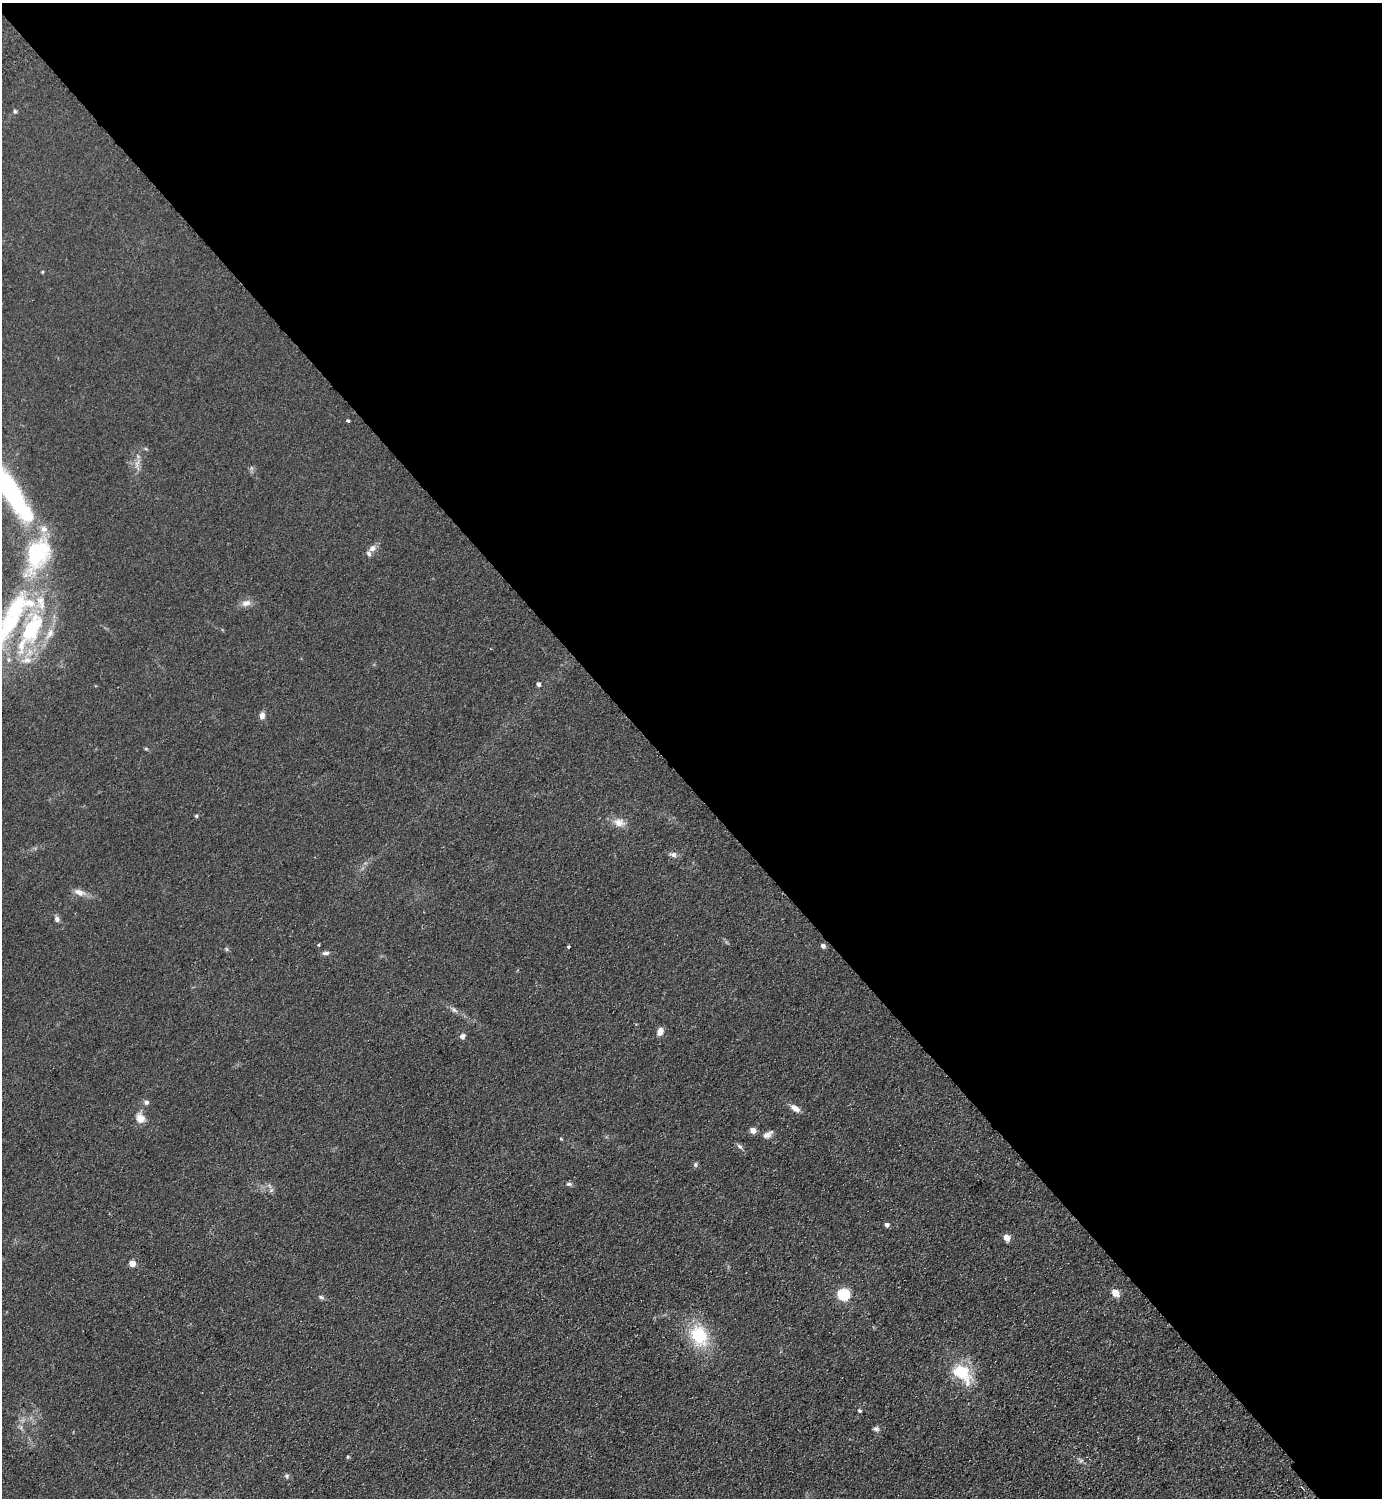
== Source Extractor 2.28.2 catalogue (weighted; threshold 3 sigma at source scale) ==
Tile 3 of 4 x 4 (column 3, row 1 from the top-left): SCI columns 3105-4484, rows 4532-6027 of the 6066 x 6071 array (HDU 1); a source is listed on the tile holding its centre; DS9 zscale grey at full resolution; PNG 1384 x 1500 px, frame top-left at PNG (2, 3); no overlay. Shown black and unused: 52% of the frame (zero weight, under 2 of 3 exposures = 3% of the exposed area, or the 3 px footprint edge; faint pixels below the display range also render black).
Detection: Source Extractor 2.28.2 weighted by HDU 2 'WHT'; one run over the whole footprint, this tile lists its part. Background 0.0686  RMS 0.0096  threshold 0.043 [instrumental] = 3 sigma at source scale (4.5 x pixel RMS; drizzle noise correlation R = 1.50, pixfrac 1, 0.05/0.05 arcsec/px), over >= 5 px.
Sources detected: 61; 4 inside a brighter object's white glare — not listed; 8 inside a brighter listed object's ellipse — not listed separately; the other 49 listed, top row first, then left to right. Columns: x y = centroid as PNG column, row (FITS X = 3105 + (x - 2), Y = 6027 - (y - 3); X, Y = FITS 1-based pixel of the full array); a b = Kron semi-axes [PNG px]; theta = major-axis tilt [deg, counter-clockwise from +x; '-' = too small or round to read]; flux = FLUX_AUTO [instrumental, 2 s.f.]
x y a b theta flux
15 111 6 4 -69 1.4
42 272 4 3 - 0.85
348 421 4 3 - 2.9
137 464 14 3 65 3.4
10 490 51 16 -60 160
372 548 9 7 45 5.2
34 558 44 21 77 75
246 603 13 9 11 6
16 607 56 22 52 87
30 629 37 23 60 100
538 684 5 4 - 2.8
262 715 8 6 89 4.3
146 749 6 4 -1 1.1
196 816 5 4 - 1.2
619 822 15 11 -13 9
673 854 11 7 -8 3.7
79 892 16 8 -19 6.9
57 919 7 6 - 3.3
318 945 4 3 - 0.92
823 946 5 4 - 3.7
568 947 3 3 - 2.9
226 949 6 4 -71 1.2
326 953 10 5 9 2.7
454 1010 10 6 -35 3.2
660 1031 8 6 64 6.6
462 1036 7 6 - 3
146 1102 6 6 - 2.5
795 1108 12 6 -34 6.3
140 1118 13 10 -60 8.6
753 1130 5 4 - 9.6
768 1134 14 7 33 4.6
561 1139 3 3 - 1.5
740 1146 9 5 -44 2.4
695 1165 7 5 74 1.8
569 1184 8 5 -9 2.2
271 1190 6 5 - 1.9
887 1225 5 4 - 2.9
1007 1238 5 4 - 16
132 1263 4 4 - 17
1115 1293 5 5 - 22
843 1294 6 5 - 120
321 1297 8 5 -17 1.9
699 1335 22 16 -57 47
962 1373 34 20 -45 34
860 1411 4 4 - 1.5
876 1429 7 6 - 2.6
348 1457 4 4 - 1.2
1081 1461 7 4 1 2
287 1476 7 5 -68 1.9
Isophote crosses this tile's border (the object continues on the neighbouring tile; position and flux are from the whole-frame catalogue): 1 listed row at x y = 10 490